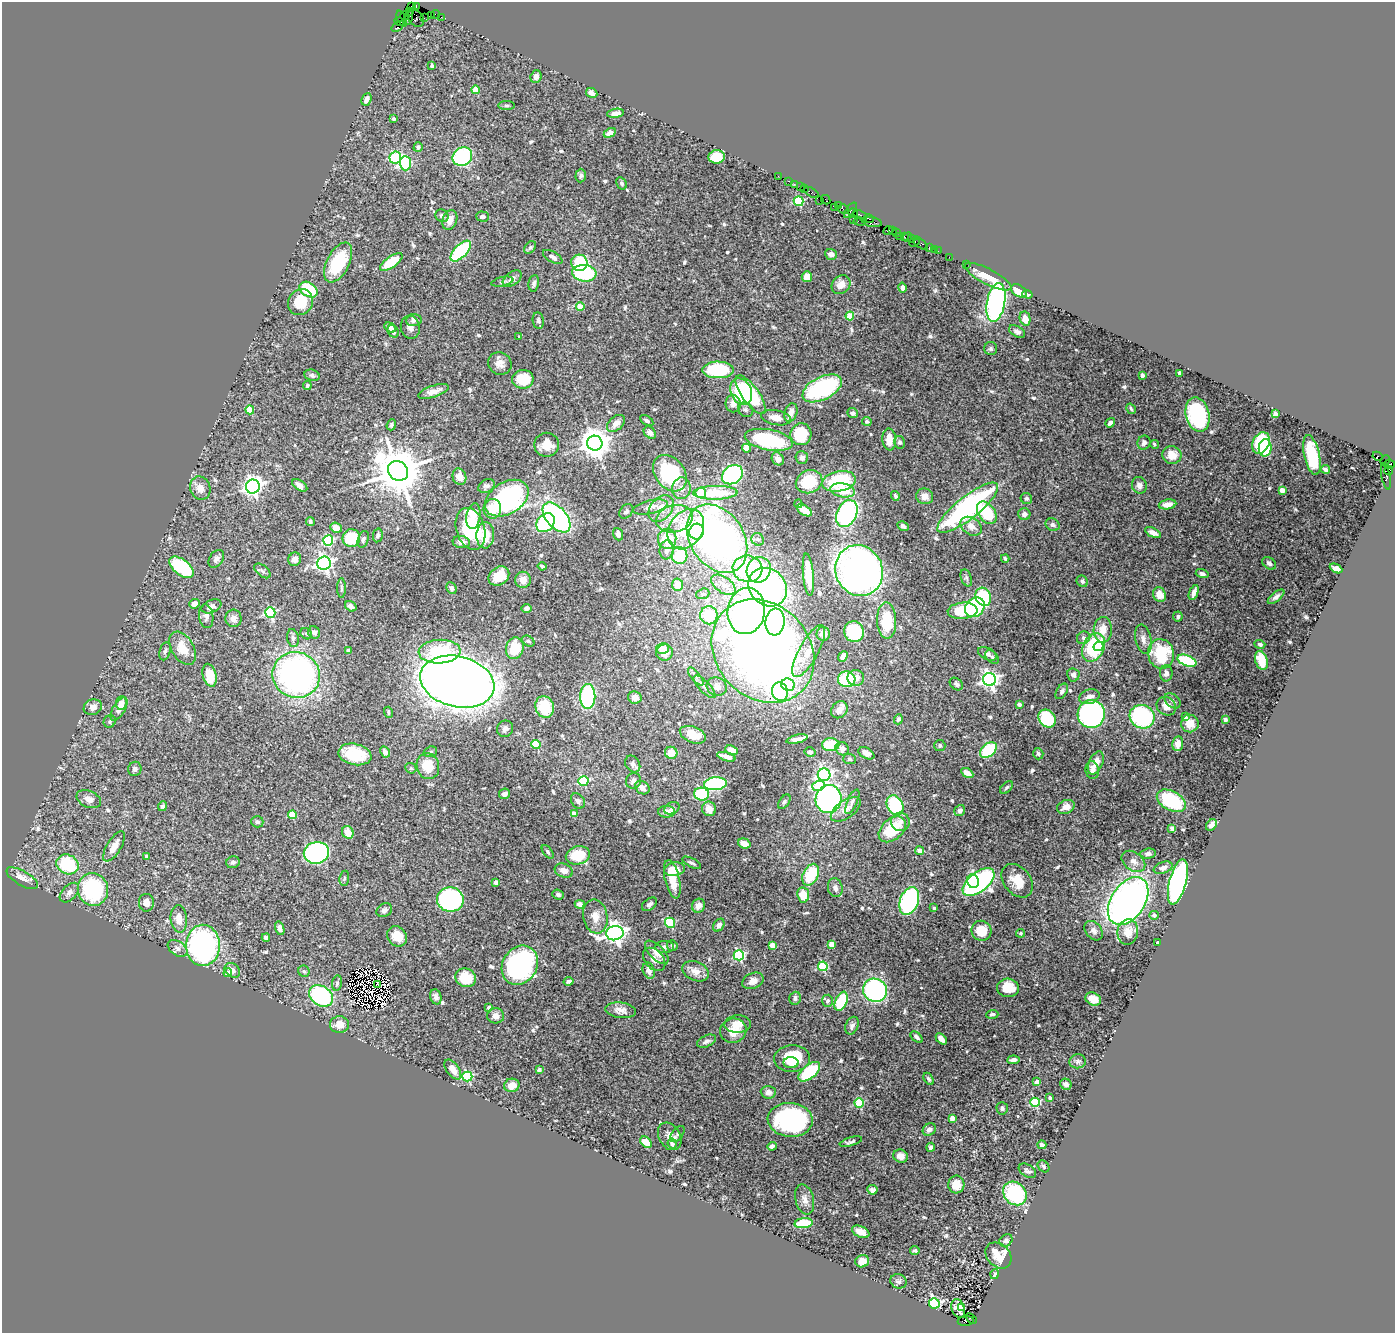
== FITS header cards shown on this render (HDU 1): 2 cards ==
NAXIS1  =                 1393
NAXIS2  =                 1331

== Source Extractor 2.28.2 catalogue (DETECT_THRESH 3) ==
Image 1393 x 1331 px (HDU 1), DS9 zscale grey, 1 PNG px = 1 image px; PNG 1397 x 1335 px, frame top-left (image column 1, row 1331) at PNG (2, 2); each listed source drawn as its Kron ellipse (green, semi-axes under 4 px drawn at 4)
Background 2.13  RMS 0.042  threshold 0.126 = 3 sigma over >= 5 px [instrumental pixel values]
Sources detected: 616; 5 with non-positive FLUX_AUTO (blend fragments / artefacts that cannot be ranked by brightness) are neither listed nor drawn; of the other 611, the 500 brightest by FLUX_AUTO listed and drawn (111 fainter detections omitted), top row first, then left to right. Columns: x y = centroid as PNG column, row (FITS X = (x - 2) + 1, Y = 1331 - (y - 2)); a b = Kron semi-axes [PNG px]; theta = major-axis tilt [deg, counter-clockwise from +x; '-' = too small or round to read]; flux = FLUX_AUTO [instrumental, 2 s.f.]
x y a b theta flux
411 6 3 2 - 50
416 6 4 2 - 81
410 11 3 2 - 51
435 14 4 2 - 150
431 15 2 2 - 86
405 16 4 3 - 130
409 17 7 3 76 360
441 17 2 2 - 38
416 18 9 7 -47 740
424 18 3 2 - 83
402 19 8 3 -68 210
399 22 5 3 - 280
398 26 7 4 38 410
432 65 4 3 - 10
536 77 6 5 - 13
476 90 4 4 - 49
592 93 6 4 -28 14
367 99 6 4 67 11
506 105 8 4 -1 5.5
616 113 8 4 10 19
394 119 3 3 - 7.2
610 133 6 4 29 16
418 147 5 4 - 5.2
462 157 10 9 - 260
716 157 8 6 6 69
395 158 6 6 - 200
405 163 7 5 -89 250
581 175 7 5 87 7.4
778 176 2 2 - 54
789 181 3 2 - 160
622 183 6 5 - 5.8
794 184 2 2 - 69
800 187 3 2 - 220
804 189 3 2 - 110
812 193 8 3 -30 250
826 200 5 2 - 83
798 201 5 4 - 190
820 201 3 2 - 110
838 206 4 3 - 200
834 207 2 2 - 49
844 209 6 3 -32 300
850 210 9 3 53 470
853 213 5 3 - 520
860 215 7 3 -25 530
442 216 7 6 - 9.7
482 216 6 5 - 7.9
853 219 2 2 - 27
869 219 5 3 - 200
450 220 10 7 69 25
860 222 6 3 -11 250
872 222 10 5 -12 1100
892 230 3 2 - 160
888 231 5 3 - 260
897 233 4 2 - 160
904 236 3 2 - 170
900 237 3 2 - 290
907 237 5 3 - 290
911 239 3 3 - 280
914 242 5 3 - 510
920 243 9 4 -41 300
530 247 7 5 50 5.4
929 248 4 3 - 300
934 249 2 2 - 62
461 251 13 6 46 250
938 251 2 2 - 29
831 254 6 5 - 11
553 257 11 5 -30 13
949 257 2 2 - 29
338 262 22 11 63 150
391 262 13 5 35 89
579 263 8 8 - 120
966 264 2 2 - 39
584 273 12 8 -5 230
807 277 5 5 - 32
988 277 25 7 -27 56
512 279 11 6 36 14
502 282 11 4 12 7.6
534 283 8 5 81 8.2
841 285 10 8 42 28
903 288 5 4 - 11
309 290 10 7 -33 140
1019 291 8 5 -34 51
1027 294 5 3 - 8.2
300 302 13 12 - 83
996 302 19 9 80 640
580 306 4 4 - 49
850 316 4 4 - 82
1025 319 7 5 -77 27
414 320 8 6 6 12
538 321 8 5 -81 6.4
390 327 6 4 -30 13
410 327 11 9 -76 18
393 331 6 5 - 11
1017 331 9 5 -31 11
519 337 3 3 - 5.4
991 349 6 6 - 7.3
500 364 12 11 - 22
718 370 16 8 -1 230
1180 373 4 3 - 12
312 375 8 5 -18 6.8
1142 375 4 3 - 15
523 379 11 9 1 98
307 386 4 4 - 5.2
822 388 21 11 27 350
433 391 16 6 18 22
741 392 14 10 -65 170
751 395 23 8 -54 220
733 404 8 7 - 18
1131 409 6 4 -57 4.9
250 410 4 4 - 95
746 410 8 7 - 8.3
791 413 9 6 71 21
853 413 5 5 - 7.4
1275 414 4 4 - 20
1197 415 17 11 -77 350
776 418 15 7 -11 28
647 421 7 4 -32 6.8
867 421 5 4 - 5.9
616 423 10 6 41 23
1110 423 5 4 - 8.8
391 425 6 4 70 5.5
650 433 7 5 -42 11
801 434 11 10 - 120
889 439 11 7 -84 40
769 440 24 10 -11 240
900 442 6 5 - 7.2
595 443 7 7 - 4300
1144 443 7 6 - 11
1261 443 11 8 62 180
1154 444 4 4 - 5.5
547 445 12 12 - 40
747 448 4 4 - 65
1265 448 8 6 86 110
1172 455 9 8 - 37
1312 455 20 8 -77 120
1377 456 5 3 - 680
802 458 6 6 - 9.6
778 459 7 5 -56 13
1385 460 5 2 - 89
1389 464 5 4 - 440
1325 469 5 3 - 6.8
1389 470 5 4 - 330
398 471 10 9 - 14000
670 473 20 14 -52 270
732 475 11 8 38 340
1386 476 13 4 -79 920
459 477 8 6 -71 30
839 481 17 10 11 220
809 482 13 11 23 120
300 485 8 5 -33 15
1139 485 8 7 - 13
486 486 9 6 30 9.3
253 487 7 7 - 1600
200 488 12 10 -66 24
681 488 11 9 83 22
843 490 12 7 -11 64
1282 490 4 4 - 28
701 493 5 5 - 80
715 493 22 7 1 120
895 496 5 4 - 5.3
925 496 8 8 - 19
507 498 24 16 31 460
1026 499 6 5 - 5.6
798 504 4 4 - 6.2
1168 504 9 5 9 20
650 507 17 6 13 22
661 508 15 10 49 50
968 508 38 11 38 580
492 509 10 9 - 51
804 510 8 5 -33 37
626 511 8 6 49 7.5
987 513 12 8 -55 150
847 514 14 10 64 450
1024 514 6 6 - 10
473 516 13 7 80 33
557 517 18 10 -49 500
674 519 18 13 13 64
310 522 4 3 - 6.7
546 523 10 8 47 240
1053 525 7 6 - 9
903 526 6 4 -29 11
971 526 11 8 -34 26
336 528 6 5 - 21
471 529 21 14 -73 280
686 529 21 16 55 180
697 532 8 7 - 130
1153 533 8 4 -25 15
618 534 6 4 -70 12
378 535 7 4 79 8.2
485 535 13 9 87 64
351 538 9 9 - 130
363 539 8 5 72 7.7
667 539 10 9 - 82
717 539 37 27 -56 1300
758 539 6 6 - 8.6
328 541 5 5 - 240
461 542 9 6 -8 17
667 550 9 7 84 13
679 555 8 8 - 100
1005 558 4 3 - 6.2
216 559 10 6 56 11
295 559 7 6 - 13
324 563 7 6 - 990
1269 563 7 5 -36 9.5
542 566 4 3 - 5.3
182 567 14 7 -38 220
1336 568 6 4 -26 14
747 569 15 13 -9 230
759 570 13 12 - 130
262 571 10 5 -38 6.6
859 571 26 23 -66 1700
1202 574 6 4 -17 7.6
808 575 21 5 -85 68
499 576 11 9 35 54
966 578 9 5 -70 6.5
523 580 8 8 - 24
1082 581 6 5 - 6.2
678 585 6 5 - 31
723 585 14 8 -34 25
768 587 21 18 -44 820
341 588 10 3 -89 4.9
451 588 6 5 - 7.8
1194 593 8 4 68 14
703 594 7 5 19 5.8
1159 595 8 6 -71 34
983 597 9 7 -64 150
1276 597 10 4 40 9.3
194 604 5 4 - 14
211 606 10 6 23 12
351 606 6 4 -34 10
975 607 11 9 47 230
526 608 5 4 - 8.3
746 611 23 18 80 620
963 611 15 8 4 110
270 612 5 5 - 290
709 615 9 8 - 98
206 616 12 7 -82 12
1178 616 5 5 - 5.7
233 618 9 8 - 15
887 620 18 9 -89 110
775 622 13 9 84 190
1103 630 13 9 88 35
314 632 6 5 - 11
854 632 10 10 - 150
306 634 6 5 - 5.4
823 634 7 6 - 21
293 638 9 6 -81 8.7
1083 638 7 6 - 6.8
1143 639 15 8 -78 19
528 641 6 5 - 7.5
1260 644 5 4 - 6.2
1098 646 5 4 - 38
183 648 18 11 -58 51
515 648 11 8 75 78
662 648 6 5 - 21
1093 648 15 10 63 210
165 651 9 5 74 7.3
348 651 4 3 - 5.4
763 651 56 46 -46 3100
809 651 29 9 61 47
440 652 21 12 2 160
665 652 8 8 - 36
987 654 10 5 -26 9.8
1161 654 15 13 -81 170
843 656 5 4 - 15
992 657 8 5 -47 5.7
1261 660 10 6 -71 81
1187 661 10 5 -22 210
1166 673 8 6 89 12
210 675 12 6 -76 50
296 675 24 23 - 1000
1073 675 6 6 - 9.8
696 676 11 4 -50 9.7
856 678 8 8 - 18
847 679 9 8 - 170
989 679 6 6 - 1100
457 682 38 25 -14 4300
956 684 7 5 -40 5.7
788 685 7 6 - 82
705 687 15 5 -46 14
717 687 10 9 - 17
1062 691 8 5 59 7.4
780 692 9 8 - 260
588 696 12 7 89 320
1089 697 10 7 19 20
635 698 7 6 - 23
1172 701 9 6 -41 7.7
121 703 7 5 82 13
1019 705 4 3 - 6.8
1166 706 10 9 - 22
93 707 9 7 21 19
545 707 11 9 -73 97
119 709 13 6 60 27
839 710 9 7 48 20
388 712 5 4 - 4.9
1091 714 14 13 - 640
1142 717 12 11 - 330
1185 717 4 3 - 8.2
1047 718 10 8 -49 130
898 719 5 4 - 5.6
1225 720 4 3 - 6.1
110 721 6 5 - 5.8
1190 723 9 8 - 33
505 729 8 8 - 13
693 735 13 8 -22 52
797 739 11 3 13 26
536 744 4 4 - 110
1178 744 7 5 81 23
831 745 8 6 1 90
940 746 5 5 - 5.6
842 749 7 6 - 11
731 750 6 4 -23 16
988 750 9 6 41 150
385 752 6 4 -62 11
430 752 7 5 17 5.5
810 752 5 5 - 6.4
671 753 6 6 - 33
866 753 8 5 -28 14
355 754 17 10 -12 100
1038 754 6 5 - 5.4
726 757 9 3 -17 18
849 759 6 5 - 5.4
1096 763 12 7 66 29
633 764 9 7 -56 8.9
428 766 13 11 -72 63
411 768 6 5 - 4.8
135 769 7 6 - 8.5
1092 770 9 7 -81 14
967 773 7 4 -31 20
824 775 6 6 - 700
583 781 5 5 - 200
634 781 8 7 - 11
715 784 11 6 6 270
818 786 6 5 - 120
1007 787 7 4 45 5.3
642 788 8 6 -34 18
504 794 6 5 - 10
702 794 7 6 - 210
89 799 13 8 -24 19
828 799 14 13 - 690
578 801 8 6 -54 8.9
1171 801 15 9 -29 180
784 802 8 5 55 5.8
852 802 13 5 66 8.6
895 805 10 8 -63 200
162 806 5 4 - 6
1066 807 9 6 22 21
672 808 8 5 27 5.8
709 809 7 7 - 24
846 809 17 9 35 26
960 811 6 5 - 10
666 812 8 6 0 20
574 814 4 4 - 27
292 815 4 4 - 87
257 822 6 5 - 9.8
900 822 9 9 - 23
1211 825 6 5 - 12
1172 828 4 4 - 6
892 829 15 10 41 130
348 832 6 5 - 37
744 843 6 5 - 23
114 846 17 7 59 32
920 851 4 4 - 29
548 852 8 4 -51 5.2
316 853 13 11 11 580
1148 854 8 5 4 9.9
578 855 12 9 15 84
147 856 4 4 - 11
1133 861 13 9 -36 20
233 862 7 6 - 8.5
692 863 10 4 -28 7.2
68 864 11 9 -26 160
1163 868 10 5 20 15
675 869 10 6 11 50
564 871 9 6 -22 19
811 875 11 7 63 120
22 878 17 7 -30 25
344 878 7 5 82 5.7
672 879 19 7 -77 49
973 881 7 6 - 180
1017 881 19 13 -51 53
496 882 4 4 - 12
979 882 19 9 38 690
1178 882 23 8 75 760
835 888 9 7 -75 14
93 889 16 15 - 250
69 893 12 7 46 14
558 895 6 4 -22 6.1
803 895 7 6 - 49
450 900 13 12 - 420
909 901 14 9 69 460
1128 901 26 16 56 1500
146 903 9 7 -88 22
580 904 5 4 - 15
649 904 8 5 37 7.6
698 906 7 6 - 18
934 908 4 4 - 4.7
384 910 8 6 27 9.6
1154 915 5 4 - 6.5
595 916 17 12 -80 32
179 919 14 8 -85 29
670 923 5 4 - 170
719 925 7 5 57 10
280 928 7 4 -75 12
981 931 10 10 - 55
1094 931 11 7 -50 12
1128 932 13 10 82 33
615 933 9 7 12 1700
1021 933 4 4 - 5.8
397 936 11 9 -50 44
266 938 4 4 - 15
1158 943 3 3 - 14
831 944 4 4 - 44
203 945 20 17 -90 650
772 945 4 4 - 47
672 946 5 5 - 6.4
665 947 9 6 3 10
177 948 11 7 -35 14
657 952 15 7 -45 30
739 955 5 5 - 290
654 959 13 9 -49 17
520 965 20 17 56 530
823 966 5 4 - 170
232 970 8 6 -42 16
304 971 6 5 - 5.4
649 971 8 6 -69 15
696 971 14 9 -21 27
228 973 4 4 - 14
466 978 10 9 - 74
569 981 5 3 - 9.8
753 981 11 7 24 21
337 983 8 5 80 6
378 985 4 2 - 4.9
1008 988 11 9 -4 53
875 990 12 11 - 410
321 996 13 9 -34 310
436 997 8 5 -71 9.9
795 998 6 5 - 7.4
1093 999 8 6 -27 30
828 1001 6 5 - 6.6
841 1001 10 6 67 140
489 1007 4 3 - 13
620 1010 15 7 -7 20
992 1014 6 4 3 8.4
496 1016 8 7 - 20
738 1024 13 8 4 31
339 1025 9 8 - 32
852 1026 9 6 65 12
733 1031 13 12 - 39
916 1037 7 4 -40 7.7
941 1039 6 4 -46 17
706 1041 10 5 24 10
792 1058 18 13 3 100
1013 1060 6 4 5 11
1078 1061 8 7 - 8.4
791 1063 7 5 -4 22
453 1070 11 6 -55 25
539 1070 4 3 - 5.1
809 1072 13 7 40 180
467 1076 5 5 - 220
929 1079 6 4 -56 6
1037 1082 4 4 - 22
1066 1084 6 5 - 12
512 1085 8 6 13 28
768 1092 7 6 - 15
1050 1098 3 3 - 8.3
1035 1102 5 4 - 200
859 1103 5 4 - 150
1002 1108 6 5 - 6.7
952 1118 4 4 - 29
790 1120 22 17 -5 440
929 1129 7 5 37 14
677 1134 9 5 51 5.3
670 1136 15 10 -59 21
646 1142 7 4 -41 50
851 1142 11 4 17 7.8
672 1144 5 4 - 6.4
1042 1145 4 4 - 7.5
772 1146 5 4 - 11
931 1147 4 4 - 8.7
901 1156 7 6 - 22
1043 1166 6 5 - 6.5
1027 1171 9 6 -32 8.7
956 1184 9 8 - 42
872 1190 5 4 - 7.8
1015 1193 13 10 -46 270
805 1199 15 9 -76 19
804 1223 9 5 7 130
861 1232 9 5 -25 25
1006 1240 7 5 41 7.8
915 1251 4 3 - 5.9
998 1255 14 11 -46 45
862 1261 7 6 - 35
995 1274 5 4 - 5.7
898 1281 8 7 - 7.9
934 1303 5 5 - 580
958 1308 9 6 -71 31
962 1308 3 2 - 7.9
971 1319 6 3 -43 460
966 1321 8 4 5 800
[111 fainter detections neither listed nor drawn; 5 non-positive-flux detections neither listed nor drawn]